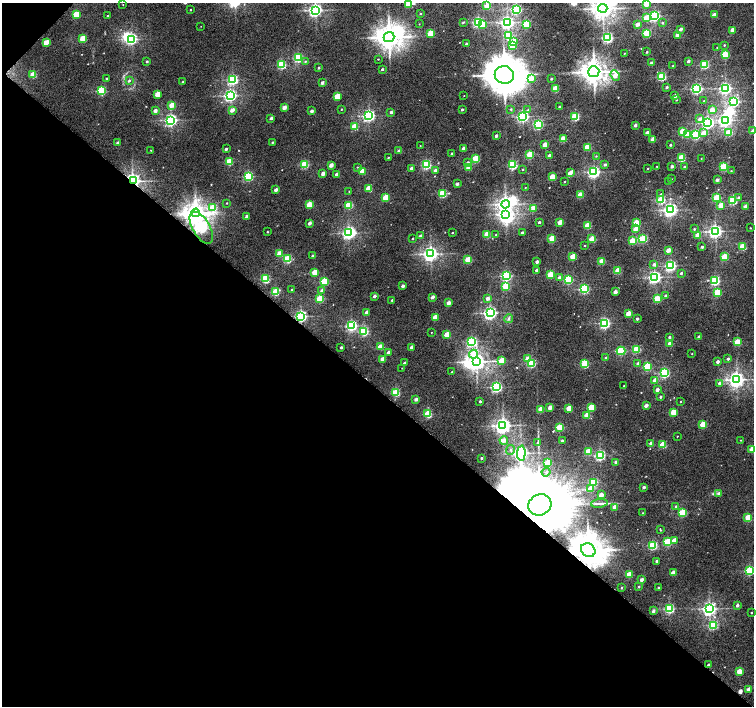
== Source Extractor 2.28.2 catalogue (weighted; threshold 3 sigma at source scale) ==
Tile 9 of 4 x 4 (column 1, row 3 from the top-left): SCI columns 5-1507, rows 1578-2984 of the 6026 x 6036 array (HDU 1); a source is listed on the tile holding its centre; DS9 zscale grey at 2 x 2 block average (1 PNG px = mean of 2 x 2 image px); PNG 756 x 708 px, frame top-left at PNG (2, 3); each listed source drawn as its Kron ellipse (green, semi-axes under 4 px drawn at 4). Shown black and unused: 46% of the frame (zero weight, under 6 of 12 exposures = <1% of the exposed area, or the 3 px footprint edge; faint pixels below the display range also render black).
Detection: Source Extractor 2.28.2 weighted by HDU 2 'WHT'; one run over the whole footprint, this tile lists its part. Background 0.0271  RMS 0.0037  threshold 0.0149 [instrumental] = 3 sigma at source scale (4.09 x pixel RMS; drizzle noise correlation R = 1.36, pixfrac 0.8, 0.0396/0.0396 arcsec/px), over >= 5 px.
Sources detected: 375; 10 inside a brighter object's white glare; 2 cosmic-ray / hot-pixel residue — neither listed nor drawn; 1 inside a brighter listed object's ellipse — not listed separately; the other 362 listed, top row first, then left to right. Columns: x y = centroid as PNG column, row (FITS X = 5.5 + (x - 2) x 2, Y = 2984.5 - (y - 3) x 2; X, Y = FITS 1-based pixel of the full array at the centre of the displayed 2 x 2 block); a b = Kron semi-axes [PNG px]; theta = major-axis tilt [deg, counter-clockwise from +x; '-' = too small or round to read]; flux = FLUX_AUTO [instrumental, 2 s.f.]
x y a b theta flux
123 4 2 2 - 0.3
408 4 3 2 - 14
646 4 3 2 - 16
487 6 3 2 - 19
603 8 4 4 - 480
516 9 3 3 - 85
190 10 2 2 - 0.42
315 10 4 3 - 180
76 14 3 3 - 22
420 14 2 2 - 0.63
714 15 2 2 - 6.1
108 16 2 2 - 0.68
655 16 3 3 - 120
646 17 3 3 - 7.7
463 22 3 2 - 0.72
478 22 3 3 - 96
507 22 4 3 - 170
662 23 3 3 - 0.83
419 24 2 2 - 0.27
526 24 3 3 - 25
637 24 2 2 - 5.9
482 25 3 3 - 13
201 26 2 2 - 0.21
681 29 2 2 - 3.1
733 30 2 2 - 7.4
430 33 3 2 - 18
647 33 3 3 - 41
678 35 3 2 - 11
508 36 3 3 - 37
389 37 5 5 - 690
608 38 3 3 - 94
83 39 3 3 - 19
132 39 3 3 - 100
514 41 3 3 - 14
46 42 3 2 - 12
466 44 2 2 - 0.79
724 45 2 2 - 0.6
512 46 3 3 - 25
717 47 2 2 - 0.33
647 52 2 2 - 0.68
624 53 2 2 - 0.27
725 55 3 3 - 38
298 58 3 3 - 62
378 59 2 2 - 0.38
147 61 2 2 - 1
305 61 3 2 - 0.6
688 61 2 2 - 2.1
651 63 2 2 - 2.9
282 65 3 3 - 47
705 65 3 3 - 49
673 66 2 2 - 0.75
318 68 2 2 - 0.92
382 69 2 2 - 1.1
594 72 5 5 - 690
33 75 3 2 - 18
504 75 9 8 - 2200
615 75 5 3 - 8.6
662 76 3 3 - 48
106 78 2 2 - 0.55
531 78 3 3 - 8
551 79 2 2 - 0.79
233 80 3 3 - 80
129 81 4 3 - 0.91
183 82 2 2 - 0.75
322 83 2 2 - 2.9
667 87 2 2 - 1.5
725 88 3 3 - 120
555 89 3 2 - 25
696 89 3 3 - 110
101 91 3 3 - 52
158 94 3 2 - 14
230 96 4 3 - 140
337 96 3 2 - 17
464 96 2 2 - 0.24
675 96 2 2 - 3.9
676 100 2 2 - 0.45
704 101 2 2 - 0.28
734 101 3 3 - 86
171 105 3 2 - 9.1
284 107 2 2 - 5.7
559 107 2 2 - 0.83
341 109 2 2 - 0.52
462 109 2 2 - 1.1
511 109 3 3 - 0.72
232 110 3 2 - 5.2
528 110 3 3 - 0.6
712 110 3 2 - 9.1
155 111 2 2 - 3.5
311 111 2 2 - 2.8
391 112 3 2 - 1.8
369 116 3 3 - 140
523 116 3 3 - 130
575 117 3 3 - 47
271 118 2 2 - 2.7
700 119 3 3 - 2.4
171 120 3 3 - 150
725 120 4 3 - 160
708 123 3 3 - 130
538 124 3 3 - 58
635 125 2 2 - 3
354 127 3 3 - 23
682 131 3 3 - 16
753 131 2 2 - 5.5
729 132 3 3 - 23
647 133 2 2 - 4.8
703 133 3 3 - 6.6
687 135 3 3 - 13
696 135 3 3 - 56
496 136 2 2 - 2.2
563 139 3 2 - 20
653 139 2 2 - 8.6
272 142 2 2 - 0.78
118 143 2 2 - 2.8
545 145 3 2 - 9.6
670 145 2 2 - 1
420 146 2 2 - 0.28
587 147 3 2 - 25
463 148 2 2 - 3.4
226 149 2 2 - 1.6
151 150 2 2 - 0.24
399 151 2 2 - 3.3
452 153 2 2 - 1
530 154 3 3 - 32
549 155 2 2 - 3.2
596 156 3 2 - 0.51
388 157 2 2 - 0.39
681 158 3 3 - 36
476 159 3 3 - 26
701 159 2 2 - 0.27
229 162 3 3 - 28
467 163 3 2 - 3.1
304 164 3 3 - 44
331 165 3 2 - 5.7
426 165 3 3 - 63
513 165 3 3 - 54
605 165 3 3 - 1.3
657 166 2 2 - 0.43
672 166 2 2 - 2.6
357 167 2 2 - 0.33
685 167 2 2 - 2
724 167 3 3 - 45
411 168 2 2 - 2.9
469 168 3 2 - 13
647 168 2 2 - 0.36
523 169 2 2 - 0.43
436 170 2 2 - 4.5
362 171 3 2 - 14
731 171 2 2 - 0.44
594 172 3 3 - 140
323 173 2 2 - 5.4
570 173 3 2 - 8.6
336 174 2 2 - 2.2
248 176 3 3 - 65
552 177 3 2 - 19
671 179 2 2 - 0.28
133 180 4 3 - 250
717 180 2 2 - 2.7
565 182 2 2 - 0.42
668 182 2 2 - 0.32
457 184 2 2 - 2.6
525 188 2 2 - 0.31
369 189 3 3 - 21
276 190 2 2 - 3.7
349 191 2 2 - 0.35
443 193 3 3 - 39
661 194 3 2 - 0.49
580 195 3 2 - 15
385 197 3 2 - 20
717 198 3 3 - 38
739 198 3 3 - 1.9
661 200 3 3 - 37
733 200 3 3 - 44
227 203 2 2 - 0.51
506 204 4 4 - 230
309 205 3 2 - 20
349 205 3 3 - 37
721 205 3 2 - 13
745 206 2 2 - 6.2
213 208 3 3 - 33
533 208 3 2 - 14
670 210 4 3 - 180
196 213 4 4 - 410
506 214 4 3 - 160
247 216 2 2 - 2.8
539 222 2 2 - 1.4
560 222 3 2 - 8.1
309 223 2 2 - 3.3
636 223 3 3 - 28
587 226 3 3 - 25
201 228 18 8 -59 98
750 228 2 2 - 0.47
635 229 3 2 - 5.7
694 229 3 2 - 0.71
715 231 3 3 - 190
267 232 2 2 - 0.55
349 233 3 3 - 140
452 233 2 2 - 0.5
522 233 2 2 - 2
487 234 3 2 - 18
496 235 2 2 - 0.45
698 235 3 2 - 13
420 236 2 2 - 2.9
552 238 3 3 - 26
413 239 2 2 - 0.74
592 239 3 2 - 24
643 239 3 3 - 47
632 241 3 3 - 19
585 245 2 2 - 0.49
743 246 3 3 - 25
702 247 2 2 - 1.5
668 250 3 2 - 7.5
279 253 3 2 - 11
431 254 4 3 - 230
313 256 2 2 - 1.5
573 257 3 2 - 21
724 257 3 3 - 29
288 259 3 3 - 39
468 260 3 3 - 23
602 261 3 2 - 19
537 262 2 2 - 3
654 264 3 3 - 2
671 266 3 3 - 97
536 270 2 2 - 1.8
618 271 3 2 - 20
315 272 3 2 - 18
681 273 2 2 - 1.1
550 275 3 2 - 22
506 276 3 3 - 77
655 277 3 3 - 150
559 278 3 2 - 2.2
265 279 3 3 - 42
568 280 3 3 - 50
324 281 3 3 - 34
715 281 3 3 - 65
403 286 2 2 - 2.6
506 286 3 3 - 34
584 289 3 3 - 71
291 290 2 2 - 0.41
322 291 3 2 - 4.6
275 292 3 3 - 33
615 292 2 2 - 5.4
717 292 3 3 - 26
374 296 2 2 - 3
666 296 2 2 - 2.7
432 297 2 2 - 3.6
487 298 3 3 - 3.9
320 299 3 3 - 32
657 299 3 3 - 25
392 300 2 2 - 0.71
448 303 2 2 - 5.3
366 312 2 2 - 4.3
490 313 4 3 - 170
628 313 3 2 - 9.7
301 316 3 3 - 130
435 317 3 2 - 11
509 318 4 3 - 1.3
637 319 2 2 - 1.6
605 323 3 3 - 100
352 326 3 3 - 98
364 331 3 3 - 54
431 332 2 2 - 0.26
447 335 3 2 - 14
669 337 2 2 - 1.5
699 337 2 2 - 3.7
472 342 3 3 - 68
737 342 3 3 - 25
670 344 3 2 - 12
341 347 2 2 - 1.6
380 347 3 2 - 15
412 347 2 2 - 5.1
636 349 3 3 - 34
621 351 4 3 - 51
388 353 2 2 - 3.5
473 354 4 3 - 17
692 354 2 2 - 0.38
606 358 2 2 - 1.6
382 359 3 2 - 6.1
527 359 3 2 - 9.4
728 359 2 2 - 1.8
502 361 3 3 - 18
476 362 4 4 - 400
718 362 2 2 - 3.2
405 363 2 2 - 1.7
531 363 3 3 - 54
638 363 3 2 - 2.4
585 364 3 3 - 42
647 367 3 3 - 40
402 368 2 2 - 0.31
452 372 2 2 - 0.41
665 373 3 3 - 68
655 380 3 2 - 9.3
737 380 4 4 - 280
719 383 3 3 - 1.5
624 386 2 2 - 0.68
496 387 3 3 - 100
657 390 2 2 - 3.8
396 392 3 3 - 42
660 397 2 2 - 1.2
416 399 2 2 - 3.3
480 401 2 2 - 1.1
680 402 2 2 - 0.44
646 405 2 2 - 4.7
550 407 3 2 - 6.7
591 407 3 3 - 25
569 408 3 2 - 13
541 409 3 2 - 14
673 412 3 2 - 18
428 414 3 3 - 39
587 415 3 2 - 11
703 424 3 3 - 23
503 425 4 3 - 260
560 427 3 3 - 31
677 436 2 2 - 0.37
504 440 4 4 - 3.3
562 440 2 2 - 1
740 440 2 2 - 0.4
537 443 3 3 - 1.1
651 443 2 2 - 2.7
663 445 3 3 - 27
752 449 3 2 - 9.8
511 450 5 4 - 2.8
588 451 3 2 - 16
521 453 7 4 88 200
600 455 3 3 - 80
481 458 3 2 - 1.4
616 462 2 2 - 3.9
547 463 3 3 - 28
546 472 4 3 - 1.5
593 482 3 3 - 36
644 487 2 2 - 2.3
591 489 3 2 - 11
719 493 3 2 - 2.6
601 495 3 2 - 6.4
599 503 8 2 6 1.7
540 505 12 10 26 13000
676 506 3 2 - 1.1
615 507 3 2 - 11
643 513 2 2 - 0.32
682 513 3 3 - 36
748 517 3 3 - 23
660 529 4 2 - 0.52
674 540 3 2 - 7.4
667 542 4 3 - 33
653 545 3 3 - 49
588 550 8 6 -33 1400
657 561 2 2 - 2.1
750 570 3 3 - 57
673 573 3 2 - 9.2
629 574 3 2 - 17
641 580 2 2 - 3.7
639 587 2 2 - 0.93
621 588 2 2 - 0.69
658 588 2 2 - 0.64
737 605 2 2 - 2.4
669 608 3 3 - 76
709 609 4 3 - 200
653 611 2 2 - 2.7
751 613 2 2 - 0.61
713 625 3 3 - 50
708 665 2 2 - 1.2
739 671 3 2 - 12
748 689 2 2 - 5
Overlapping masked pixels (flux is a lower limit): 5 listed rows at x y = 133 180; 201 228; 301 316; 540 505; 588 550
Isophote crosses this tile's border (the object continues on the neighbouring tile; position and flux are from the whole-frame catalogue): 5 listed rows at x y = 408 4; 646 4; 603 8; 753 131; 752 449
Diffuse or blended objects may show on this block-average render without a row.